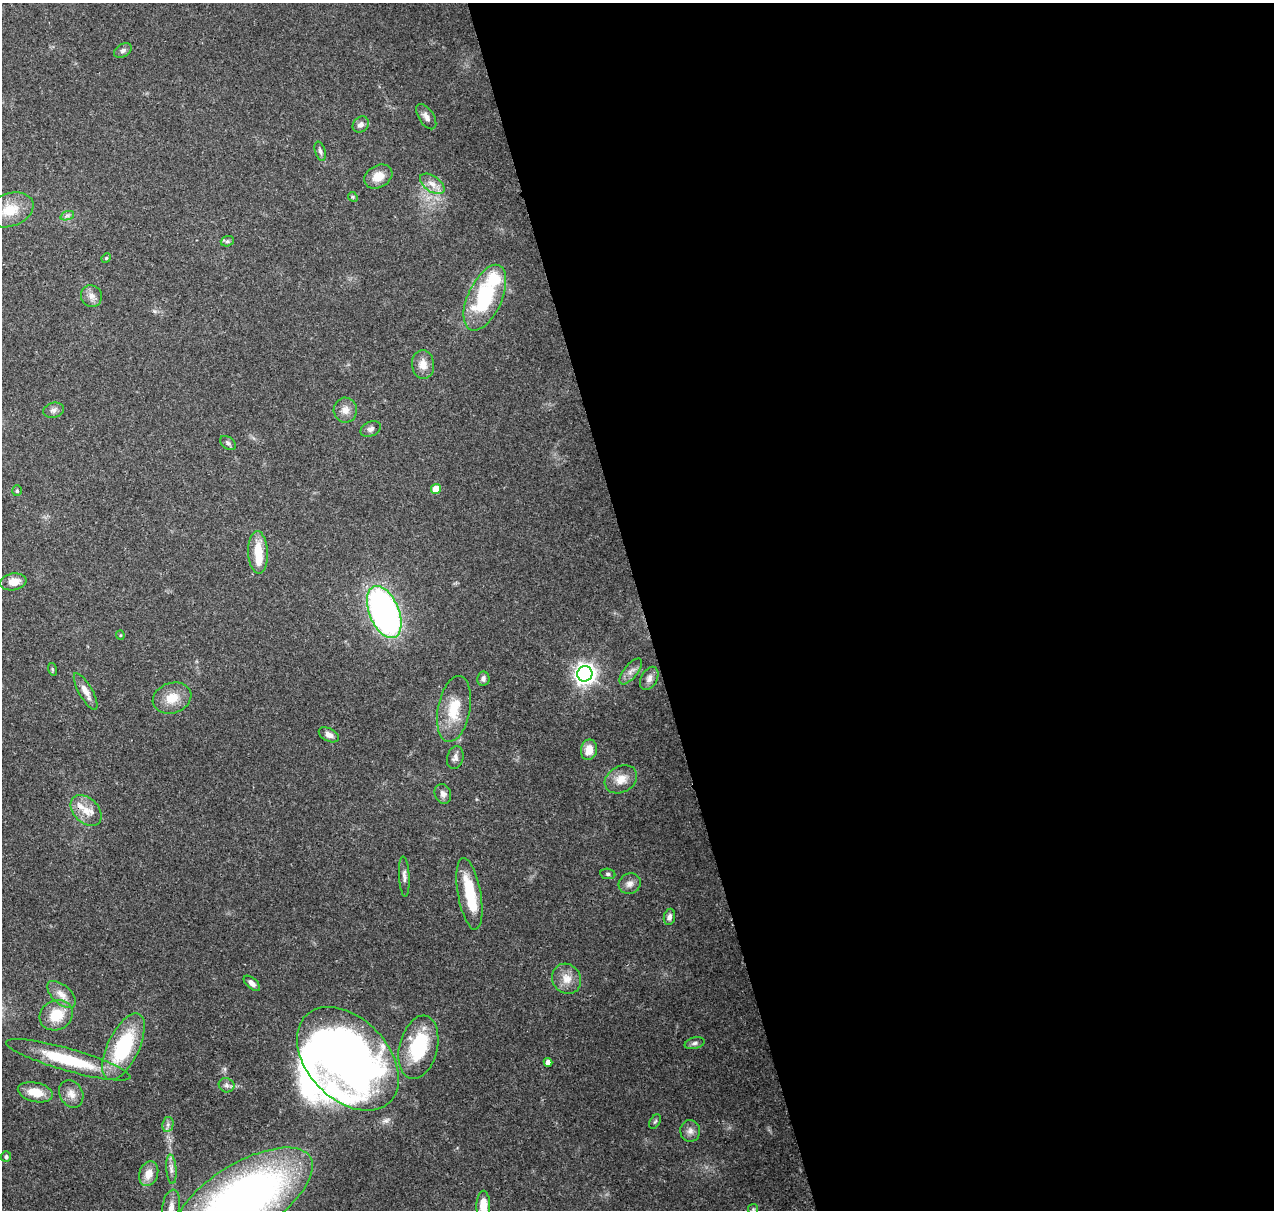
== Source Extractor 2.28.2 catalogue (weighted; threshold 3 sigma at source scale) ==
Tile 8 of 4 x 4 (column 4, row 2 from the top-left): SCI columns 3935-5206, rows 2545-3752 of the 5323 x 5039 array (HDU 1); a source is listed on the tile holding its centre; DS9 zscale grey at full resolution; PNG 1276 x 1212 px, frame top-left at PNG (2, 3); each listed source drawn as its Kron ellipse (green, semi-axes under 4 px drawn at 4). Shown black and unused: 50% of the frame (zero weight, under 3 of 4 exposures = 8% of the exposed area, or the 3 px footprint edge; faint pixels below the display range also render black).
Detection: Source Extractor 2.28.2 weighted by HDU 2 'WHT'; one run over the whole footprint, this tile lists its part. Background 0.0758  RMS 0.0035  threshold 0.0156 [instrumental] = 3 sigma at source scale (4.5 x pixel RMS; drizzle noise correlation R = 1.50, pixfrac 1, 0.0396/0.0396 arcsec/px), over >= 5 px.
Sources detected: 71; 2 inside a brighter object's white glare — neither listed nor drawn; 3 inside a brighter listed object's ellipse — not listed separately; the other 66 listed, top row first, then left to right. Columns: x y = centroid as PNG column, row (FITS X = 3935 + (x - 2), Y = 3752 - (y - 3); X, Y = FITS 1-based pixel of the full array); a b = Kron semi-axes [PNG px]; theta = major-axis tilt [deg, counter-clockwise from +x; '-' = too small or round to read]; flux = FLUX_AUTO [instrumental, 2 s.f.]
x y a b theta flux
123 50 9 6 33 1.1
426 117 14 7 -56 2
361 124 9 7 43 1.7
320 151 10 5 -74 0.95
378 176 15 11 28 4.6
432 184 14 7 -35 2.7
353 197 5 4 - 0.46
10 210 24 16 19 9
67 216 7 4 19 0.81
227 241 7 5 20 0.68
106 258 5 4 - 0.45
91 296 11 10 - 2.2
485 298 35 17 65 30
423 364 14 11 -86 3.4
53 410 10 7 13 1.4
345 410 12 11 - 2.7
371 429 10 7 25 1.3
228 443 9 5 -39 0.86
436 489 5 5 - 5.7
17 491 5 4 - 0.58
258 552 21 10 -87 8.2
13 582 13 8 10 4
384 612 27 15 -68 120
120 635 4 4 - 0.38
52 669 6 4 -72 0.4
631 671 16 7 51 2.1
585 674 8 7 - 220
649 678 12 8 62 1.9
483 679 7 6 - 1.1
86 691 20 6 -60 3
172 698 20 15 20 6.3
454 709 33 16 79 11
329 735 11 6 -28 1.9
589 750 10 8 79 3.7
455 758 11 8 76 1.6
621 779 17 13 29 4.4
443 794 10 8 -69 1.7
86 811 18 12 -45 5.2
608 874 7 5 -9 0.72
404 876 20 5 -87 1.6
630 884 11 10 - 2.2
469 894 36 11 -80 14
669 917 8 5 80 1.4
567 979 15 14 - 4.6
252 983 10 5 -42 1.6
61 994 17 9 -42 3.1
56 1015 17 14 28 8.3
695 1043 10 5 14 1.1
123 1047 36 16 64 30
418 1047 32 19 76 24
348 1059 60 40 -46 230
68 1060 64 11 -16 22
548 1062 4 4 - 1.7
227 1085 8 7 - 1.1
35 1092 18 9 -13 5.8
71 1094 14 11 -62 3.1
655 1121 8 5 61 0.59
168 1124 8 5 79 1
690 1131 11 10 - 2.1
6 1157 5 5 - 0.8
171 1169 15 5 -86 1.7
149 1174 13 9 70 4.3
244 1198 78 35 31 200
483 1205 14 7 89 6.1
171 1207 17 8 81 2.9
753 1209 5 5 - 0.47
Overlapping masked pixels (flux is a lower limit): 1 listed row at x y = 86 811
Isophote crosses this tile's border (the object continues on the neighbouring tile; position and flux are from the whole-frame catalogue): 3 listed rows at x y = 244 1198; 483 1205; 171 1207